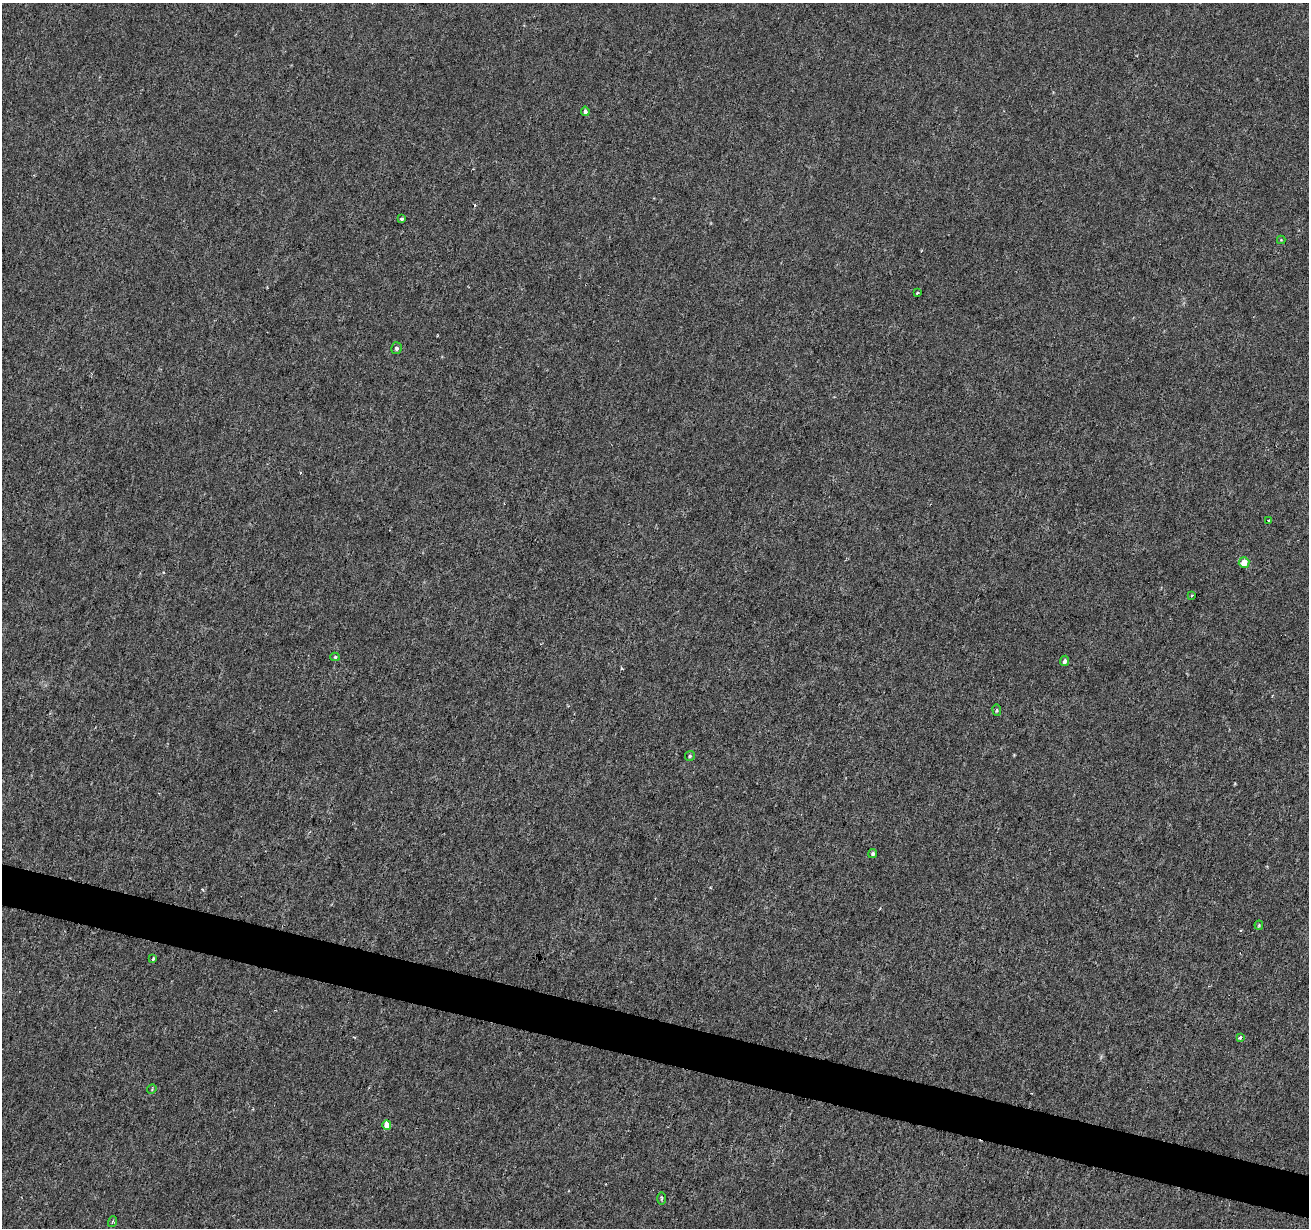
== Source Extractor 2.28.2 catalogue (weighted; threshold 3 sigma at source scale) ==
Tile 6 of 4 x 4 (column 2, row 2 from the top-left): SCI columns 1308-2614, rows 2674-3899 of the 5238 x 5411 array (HDU 1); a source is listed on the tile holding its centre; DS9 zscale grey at full resolution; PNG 1311 x 1230 px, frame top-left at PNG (2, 3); each listed source drawn as its Kron ellipse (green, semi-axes under 4 px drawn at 4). Shown black and unused: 3% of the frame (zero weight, under 3 of 6 exposures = <1% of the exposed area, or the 3 px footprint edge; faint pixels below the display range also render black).
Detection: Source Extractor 2.28.2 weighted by HDU 2 'WHT'; one run over the whole footprint, this tile lists its part. Background -2.38e-04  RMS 0.0015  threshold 0.00616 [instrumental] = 3 sigma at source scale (4.09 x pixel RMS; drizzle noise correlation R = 1.36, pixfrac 0.8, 0.0396/0.0396 arcsec/px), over >= 5 px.
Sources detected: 20; all 20 listed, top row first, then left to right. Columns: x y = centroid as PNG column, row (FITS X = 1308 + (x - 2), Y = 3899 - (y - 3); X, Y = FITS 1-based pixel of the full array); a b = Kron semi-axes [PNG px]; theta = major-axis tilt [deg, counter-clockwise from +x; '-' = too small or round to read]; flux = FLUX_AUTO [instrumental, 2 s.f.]
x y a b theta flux
585 111 5 4 - 0.42
402 219 4 3 - 0.38
1281 240 4 4 - 0.11
917 293 3 3 - 0.22
396 348 6 5 - 0.35
1268 520 3 2 - 0.13
1244 562 5 5 - 1.7
1192 595 3 2 - 0.14
335 657 4 4 - 0.21
1065 661 5 4 - 0.42
997 710 6 3 -81 0.21
690 756 5 4 - 0.2
873 854 5 4 - 0.29
1259 925 4 4 - 0.15
153 959 4 3 - 0.32
1240 1037 3 3 - 0.43
152 1089 5 4 - 0.13
387 1125 4 4 - 1.7
661 1198 6 3 -90 0.18
112 1222 5 3 - 0.16